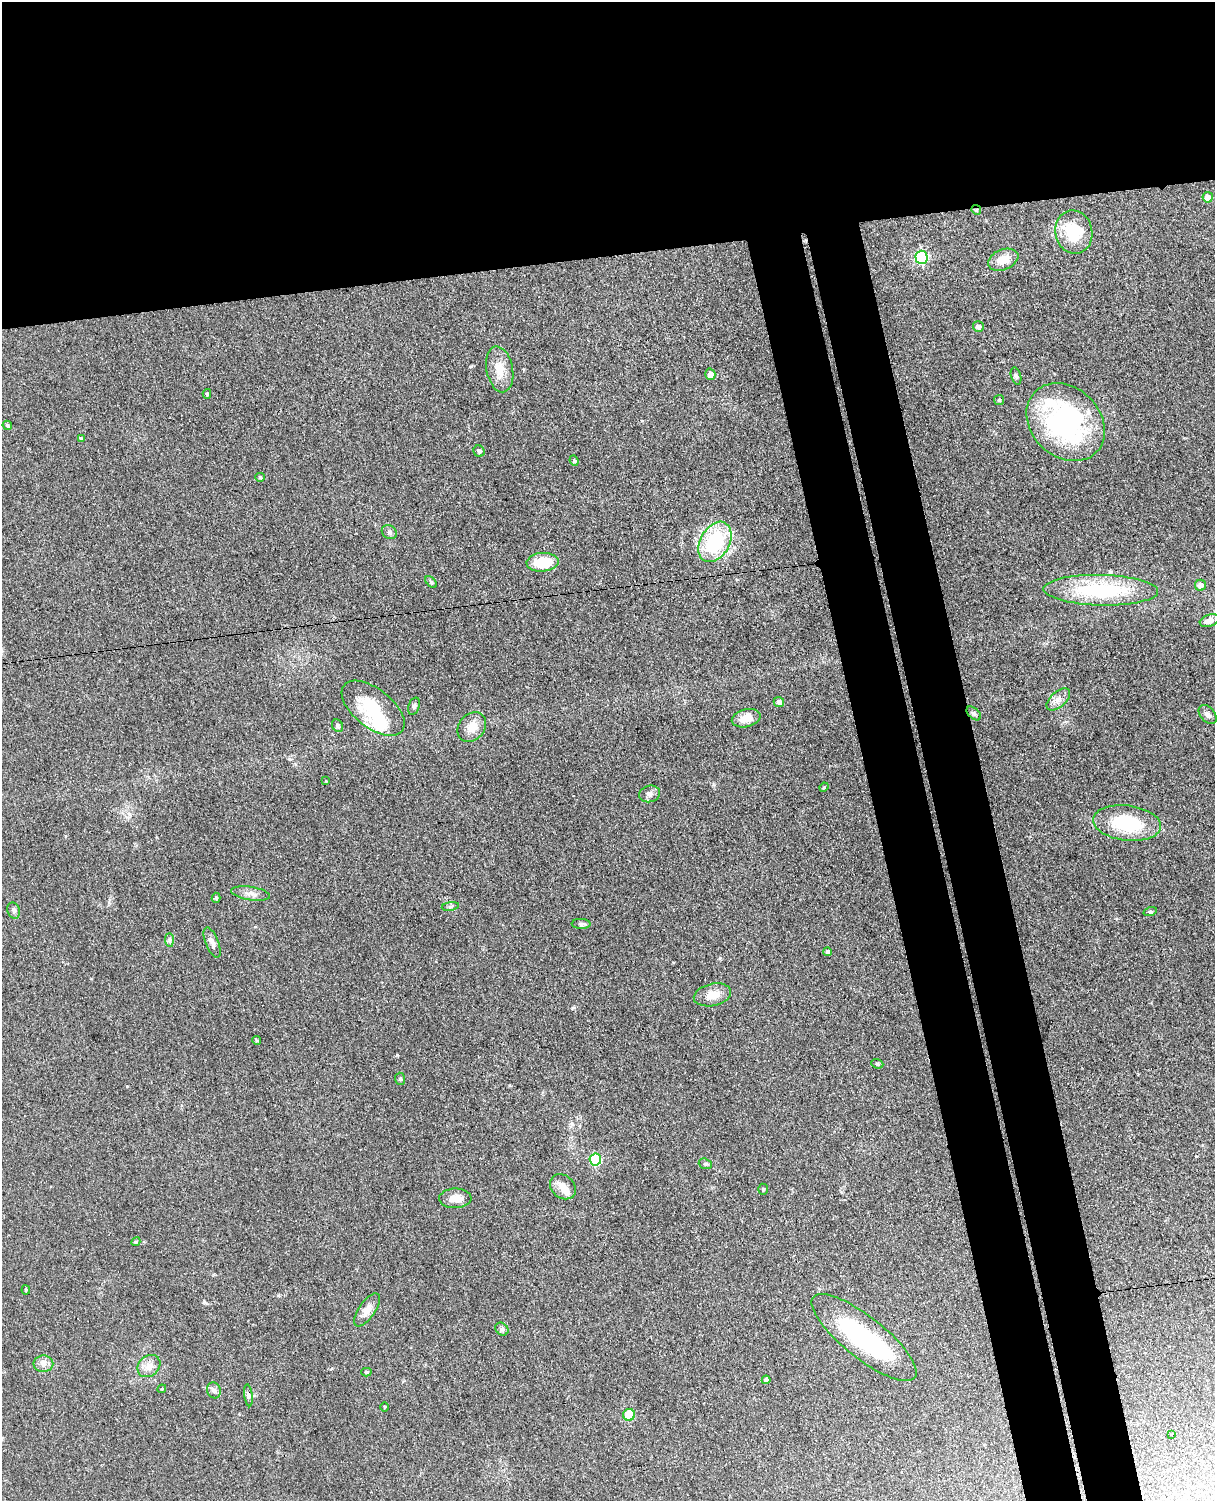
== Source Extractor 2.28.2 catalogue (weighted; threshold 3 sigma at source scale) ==
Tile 2 of 4 x 3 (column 2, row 1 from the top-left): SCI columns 1272-2484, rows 3146-4644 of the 4967 x 4906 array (HDU 1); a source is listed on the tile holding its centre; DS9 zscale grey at full resolution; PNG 1217 x 1503 px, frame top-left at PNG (2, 2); each listed source drawn as its Kron ellipse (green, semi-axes under 4 px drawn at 4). Shown black and unused: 25% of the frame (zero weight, under 3 of 4 exposures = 5% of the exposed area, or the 3 px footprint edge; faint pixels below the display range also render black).
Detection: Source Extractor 2.28.2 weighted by HDU 2 'WHT'; one run over the whole footprint, this tile lists its part. Background 0.0701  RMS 0.0075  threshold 0.0339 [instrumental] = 3 sigma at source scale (4.5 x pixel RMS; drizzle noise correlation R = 1.50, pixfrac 1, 0.05/0.05 arcsec/px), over >= 5 px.
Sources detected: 74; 1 inside a brighter object's white glare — neither listed nor drawn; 3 inside a brighter listed object's ellipse — not listed separately; the other 70 listed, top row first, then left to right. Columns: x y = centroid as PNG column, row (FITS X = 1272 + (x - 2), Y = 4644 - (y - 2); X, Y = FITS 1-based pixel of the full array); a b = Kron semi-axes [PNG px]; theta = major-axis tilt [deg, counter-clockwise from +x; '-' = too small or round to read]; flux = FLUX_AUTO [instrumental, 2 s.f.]
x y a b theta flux
1208 197 5 5 - 7.4
976 210 5 4 - 1.1
1074 232 22 18 -77 28
922 257 6 6 - 87
1003 260 16 10 22 9.4
978 327 5 5 - 2.6
500 369 23 13 -79 12
710 374 5 5 - 5
1016 376 9 5 -74 1.6
207 394 5 4 - 1
999 400 5 5 - 1.1
1066 422 43 34 -44 130
7 425 5 4 - 1.2
81 439 4 4 - 1.3
479 451 6 5 - 2
574 461 5 4 - 0.91
260 477 5 4 - 0.91
389 532 8 6 -34 2
715 542 22 14 60 55
543 562 16 9 4 21
431 582 7 4 -45 1.1
1200 585 5 5 - 4.8
1101 590 57 15 -1 68
1209 620 10 6 20 5
1058 699 14 7 42 4.9
779 702 5 5 - 3
414 706 9 5 71 1.6
373 708 37 19 -38 33
974 713 8 5 -42 2
1208 714 11 7 -48 2.8
746 718 15 9 14 8.6
337 726 6 5 - 1.3
472 727 16 13 51 8.9
326 781 3 3 - 0.56
824 787 4 4 - 0.81
650 794 11 8 14 3.1
1127 823 34 17 -7 46
251 893 20 7 -8 4.6
216 898 5 4 - 1.2
450 906 8 4 9 1.3
14 910 8 6 -71 2.2
1150 912 7 4 18 1.2
581 924 9 5 -1 1.8
169 940 7 4 -89 1.6
212 942 16 6 -68 3.5
828 952 4 4 - 2.4
712 995 19 11 12 9.3
257 1040 4 4 - 0.92
877 1064 6 4 -20 1.1
400 1079 6 5 - 1.2
595 1159 6 5 - 55
705 1164 7 5 -19 1.2
563 1187 14 11 -40 7
763 1189 5 4 - 1.2
455 1198 16 10 2 7.5
136 1242 4 4 - 0.92
26 1290 4 4 - 0.82
367 1310 19 8 55 6.7
502 1329 7 5 -45 1.7
864 1337 65 20 -38 94
43 1364 10 8 -1 3.9
149 1366 12 10 42 6.5
366 1372 5 4 - 1.2
766 1380 4 4 - 2.7
162 1389 4 4 - 0.72
214 1390 8 7 - 2.6
248 1395 11 4 -81 1.9
384 1407 4 3 - 0.67
629 1415 6 6 - 22
1172 1434 3 3 - 0.97
Overlapping masked pixels (flux is a lower limit): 1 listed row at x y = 976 210
Unlisted compact peaks at least as high as the median listed source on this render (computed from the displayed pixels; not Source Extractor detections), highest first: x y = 397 1055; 127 1086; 572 1008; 471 366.